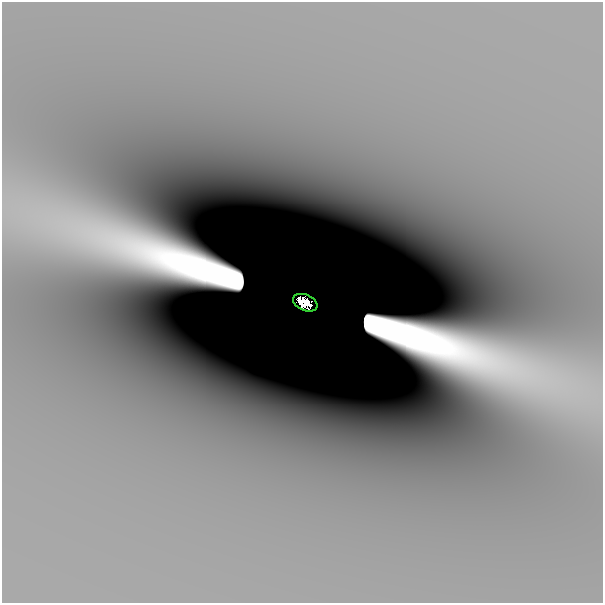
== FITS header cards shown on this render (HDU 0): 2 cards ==
NAXIS1  =                  601
NAXIS2  =                  601

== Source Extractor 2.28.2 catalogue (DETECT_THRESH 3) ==
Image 601 x 601 px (HDU 0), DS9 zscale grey, 1 PNG px = 1 image px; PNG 605 x 605 px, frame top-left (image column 1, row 601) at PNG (2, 2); each listed source drawn as its Kron ellipse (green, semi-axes under 4 px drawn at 4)
Background -2.89e-10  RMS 1.2e-10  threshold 3.46e-10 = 3 sigma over >= 5 px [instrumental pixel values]
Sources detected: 3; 2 with non-positive FLUX_AUTO (blend fragments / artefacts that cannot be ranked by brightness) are neither listed nor drawn; the other 1 listed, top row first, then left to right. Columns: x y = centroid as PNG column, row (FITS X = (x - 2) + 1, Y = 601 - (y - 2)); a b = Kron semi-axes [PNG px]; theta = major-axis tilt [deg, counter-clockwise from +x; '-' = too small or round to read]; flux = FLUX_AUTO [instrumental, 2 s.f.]
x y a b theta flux
305 303 13 8 -23 1
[2 non-positive-flux detections neither listed nor drawn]